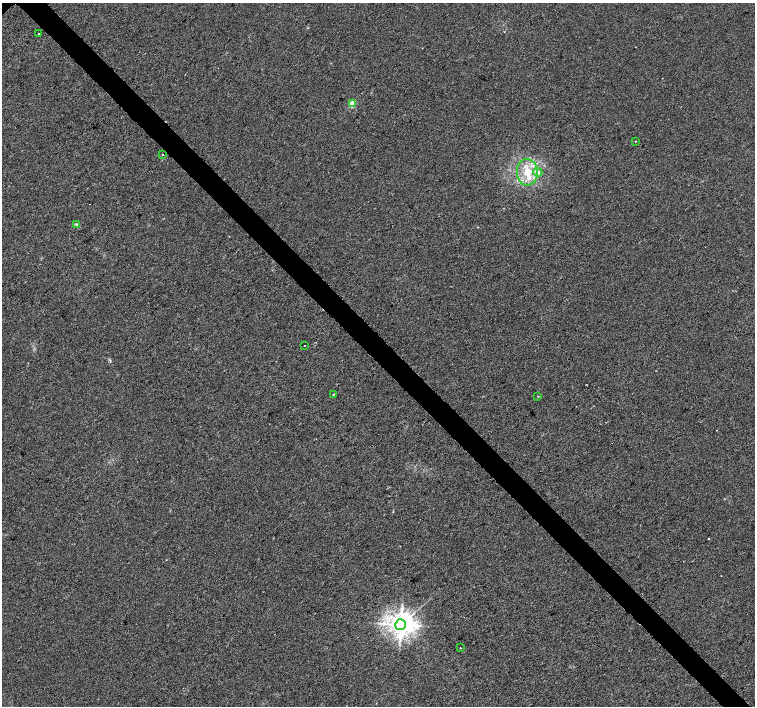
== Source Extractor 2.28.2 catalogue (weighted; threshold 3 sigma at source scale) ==
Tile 6 of 4 x 4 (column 2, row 2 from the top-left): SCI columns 1510-3015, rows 3036-4443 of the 6026 x 6004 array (HDU 1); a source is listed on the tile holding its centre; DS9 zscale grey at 2 x 2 block average (1 PNG px = mean of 2 x 2 image px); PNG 757 x 708 px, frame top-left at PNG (2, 3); each listed source drawn as its Kron ellipse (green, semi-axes under 4 px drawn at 4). Shown black and unused: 4% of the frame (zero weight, under 2 of 3 exposures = <1% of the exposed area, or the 3 px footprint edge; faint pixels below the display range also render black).
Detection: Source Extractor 2.28.2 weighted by HDU 2 'WHT'; one run over the whole footprint, this tile lists its part. Background 0.00649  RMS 0.0046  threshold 0.0205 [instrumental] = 3 sigma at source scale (4.5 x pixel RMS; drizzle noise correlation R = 1.50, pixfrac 1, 0.0396/0.0396 arcsec/px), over >= 5 px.
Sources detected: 16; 3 cosmic-ray / hot-pixel residue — neither listed nor drawn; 1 inside a brighter listed object's ellipse — not listed separately; the other 12 listed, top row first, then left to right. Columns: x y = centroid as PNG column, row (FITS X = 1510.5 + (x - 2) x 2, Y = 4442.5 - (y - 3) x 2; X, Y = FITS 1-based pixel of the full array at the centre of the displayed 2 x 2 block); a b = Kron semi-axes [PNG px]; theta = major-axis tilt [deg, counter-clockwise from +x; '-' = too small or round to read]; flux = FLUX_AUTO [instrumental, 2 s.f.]
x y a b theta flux
39 33 2 2 - 2
352 104 3 3 - 32
635 141 2 2 - 2.4
163 155 2 2 - 0.67
527 172 13 10 -87 21
538 172 4 3 - 2.2
76 224 3 3 - 1.2
305 346 2 2 - 1.6
333 394 3 2 - 0.99
538 396 2 2 - 0.98
400 625 5 5 - 1100
460 648 2 2 - 1.2
Diffuse or blended objects may show on this block-average render without a row.